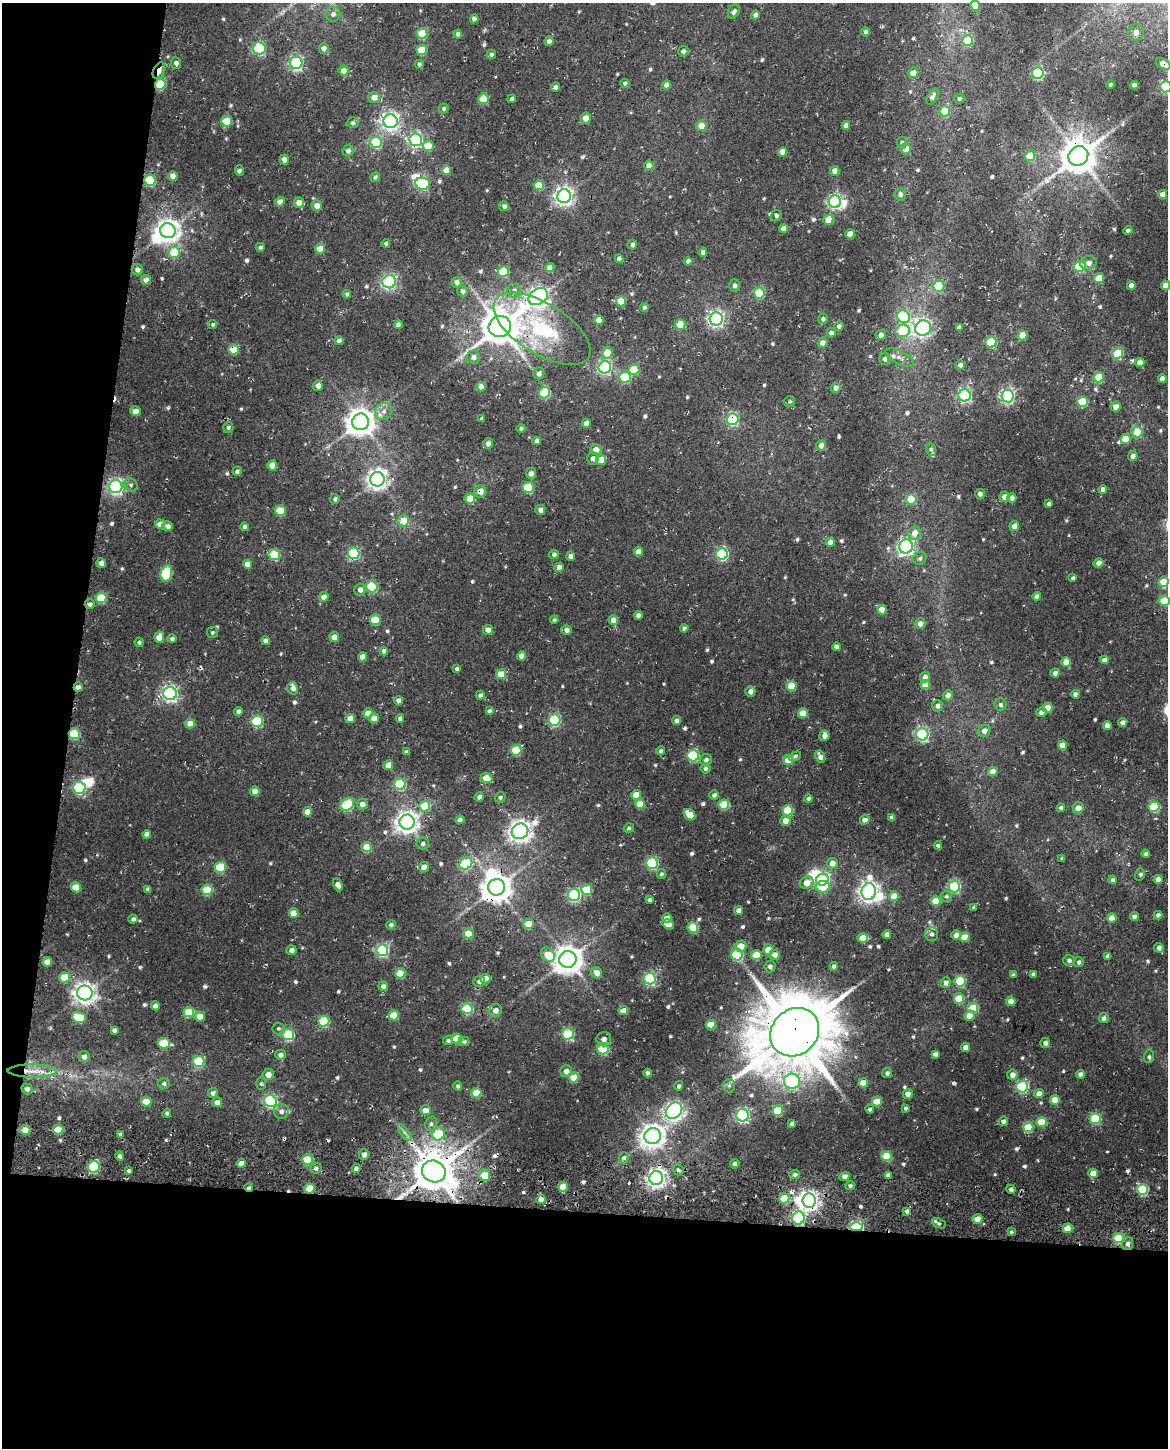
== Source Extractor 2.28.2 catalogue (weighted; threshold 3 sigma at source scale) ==
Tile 9 of 4 x 3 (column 1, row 3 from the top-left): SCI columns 16-1181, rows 342-1787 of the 4702 x 5021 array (HDU 1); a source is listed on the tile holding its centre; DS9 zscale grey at full resolution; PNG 1170 x 1450 px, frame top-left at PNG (2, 3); each listed source drawn as its Kron ellipse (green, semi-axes under 4 px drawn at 4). Shown black and unused: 22% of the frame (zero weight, under 3 of 4 exposures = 6% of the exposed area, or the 3 px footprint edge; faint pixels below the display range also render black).
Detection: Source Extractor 2.28.2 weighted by HDU 2 'WHT'; one run over the whole footprint, this tile lists its part. Background 0.0296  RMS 0.0068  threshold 0.0305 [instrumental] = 3 sigma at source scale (4.5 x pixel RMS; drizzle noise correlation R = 1.50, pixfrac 1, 0.0396/0.0396 arcsec/px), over >= 5 px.
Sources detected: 651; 8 inside a brighter object's white glare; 6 cosmic-ray / hot-pixel residue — neither listed nor drawn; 7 inside a brighter listed object's ellipse — not listed separately; of the other 630, all 500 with FLUX_AUTO >= 1.33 (the completeness limit of this list) listed and drawn (130 fainter detections not listed), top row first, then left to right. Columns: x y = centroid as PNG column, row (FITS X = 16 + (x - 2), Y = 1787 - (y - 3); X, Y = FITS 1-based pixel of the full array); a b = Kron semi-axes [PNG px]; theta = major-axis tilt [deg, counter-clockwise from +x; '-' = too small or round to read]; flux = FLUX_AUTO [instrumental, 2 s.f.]
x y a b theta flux
975 6 5 4 - 10
734 11 7 5 59 2
333 14 7 7 - 2.8
755 15 4 4 - 2.3
474 19 4 4 - 3.6
866 32 4 4 - 2.7
1136 32 8 7 - 4.4
422 34 5 5 - 25
458 34 4 4 - 2.6
968 40 5 5 - 35
549 41 4 4 - 3.8
259 48 6 6 - 79
324 48 5 5 - 3.5
422 50 5 5 - 19
683 51 5 5 - 2.1
491 54 5 4 - 1.5
176 63 6 5 - 2.6
296 63 6 6 - 140
419 64 4 4 - 1.6
1163 64 8 5 -30 6.1
159 71 9 5 65 6.1
344 71 5 5 - 5.2
913 73 5 5 - 5.6
1038 73 6 5 - 76
625 83 4 4 - 1.5
160 84 5 5 - 39
1110 84 4 4 - 1.3
666 85 5 4 - 3.7
1134 85 4 4 - 3.4
555 87 5 4 - 2.2
1166 87 5 5 - 64
374 97 5 5 - 5.8
932 97 9 5 60 2.7
959 98 5 5 - 1.5
483 99 5 5 - 22
512 99 4 4 - 1.3
444 109 5 5 - 1.6
945 111 5 5 - 23
586 118 5 5 - 6.1
227 121 5 5 - 20
390 121 7 7 - 280
353 123 6 5 - 1.7
846 125 4 4 - 3.8
701 126 5 5 - 8.3
416 140 6 6 - 120
376 142 6 5 - 55
902 143 6 5 - 1.6
428 146 5 5 - 17
906 149 5 5 - 6.1
348 151 6 5 - 2.5
783 152 5 4 - 9.8
1030 156 5 5 - 16
1078 156 10 9 - 1700
284 160 5 4 - 4.3
649 165 5 4 - 7
239 170 5 4 - 1.5
446 170 5 5 - 9.3
835 171 5 4 - 4.2
173 176 5 4 - 5.7
375 177 5 4 - 1.6
150 181 5 5 - 42
423 184 7 6 - 77
539 185 5 5 - 20
900 194 6 5 - 3.2
1163 194 5 4 - 5.1
564 196 7 7 - 300
280 202 5 4 - 6
835 202 6 6 - 130
299 203 5 5 - 6.9
317 206 5 5 - 5.1
504 206 5 5 - 2.3
776 216 5 5 - 1.7
828 220 5 5 - 13
784 229 4 4 - 5.8
1128 230 4 4 - 1.6
168 231 8 7 - 550
850 234 5 4 - 6.9
386 243 4 4 - 1.8
632 245 5 5 - 1.8
260 247 5 4 - 1.5
320 249 5 5 - 10
174 252 5 5 - 29
703 252 5 4 - 3
619 259 4 4 - 3.5
688 261 4 4 - 2.9
1089 263 8 7 - 3.7
1080 267 6 5 - 38
550 268 4 4 - 5.9
137 270 5 5 - 2.6
503 272 5 5 - 33
1099 278 5 5 - 13
146 280 5 4 - 3.7
389 282 7 6 - 150
457 282 5 5 - 2.8
735 285 6 5 - 2.7
1131 285 4 4 - 4.2
1165 285 4 4 - 6.1
939 286 5 5 - 40
463 291 5 5 - 2.1
514 291 7 7 - 3.1
759 293 5 5 - 37
347 294 4 4 - 1.4
538 297 10 7 31 360
621 301 5 5 - 19
644 307 4 4 - 2.3
903 317 7 6 - 55
716 319 6 6 - 210
823 319 5 4 - 1.6
599 320 5 4 - 8.4
213 324 5 4 - 1.3
680 324 5 5 - 18
398 325 4 4 - 3.8
500 326 11 10 - 1900
839 326 4 4 - 2.2
959 327 4 4 - 2.8
923 328 8 7 - 200
542 329 55 25 -32 65
903 331 7 6 - 30
831 333 5 4 - 2.4
881 335 5 5 - 3.1
1022 335 5 5 - 15
339 341 4 4 - 3.5
991 342 5 5 - 44
822 343 5 5 - 4.6
234 350 5 5 - 19
607 353 6 5 - 11
1118 354 5 5 - 36
474 357 7 6 - 3.2
900 358 16 6 -27 4.3
885 359 6 5 - 2.2
1140 363 5 4 - 5.6
960 365 4 4 - 3.2
605 367 6 6 - 140
634 370 5 5 - 24
539 373 6 5 - 2.9
625 377 6 5 - 44
1099 377 5 5 - 25
1162 379 4 4 - 3.6
318 386 5 5 - 4.1
481 387 4 4 - 7.8
836 388 5 4 - 3.5
545 393 6 5 - 46
965 395 6 6 - 110
1008 396 6 6 - 150
790 401 6 5 - 1.4
1083 402 5 5 - 27
1116 407 5 5 - 5.1
135 411 5 5 - 5.1
384 411 9 8 - 4
482 419 4 3 - 2.3
733 419 6 5 - 74
361 422 8 8 - 890
586 423 4 4 - 4.5
228 427 5 5 - 1.5
521 428 4 4 - 1.3
1137 432 5 5 - 23
1125 439 5 5 - 12
537 441 4 4 - 3.4
488 443 5 5 - 3.4
821 445 5 5 - 4
931 449 6 5 - 1.4
596 450 5 5 - 7.1
1133 456 5 4 - 3.4
593 459 6 5 - 3.2
601 460 5 5 - 11
272 466 5 4 - 11
237 471 5 4 - 2
531 473 5 5 - 3.5
377 479 7 7 - 390
131 485 7 6 - 2.1
116 487 6 6 - 190
528 487 5 5 - 41
1103 489 4 4 - 3.7
480 491 6 6 - 6.1
980 494 5 5 - 2.6
1004 497 5 5 - 4.8
1012 498 5 4 - 3.9
335 499 5 4 - 1.7
470 499 5 5 - 16
911 499 5 5 - 28
1049 504 4 3 - 1.8
540 510 5 5 - 3.3
280 511 5 5 - 25
403 521 6 5 - 11
160 524 5 4 - 8.1
168 526 5 4 - 3.3
1014 526 5 4 - 5.1
244 527 4 4 - 2.2
915 533 7 6 - 6.2
830 542 4 4 - 3.5
906 546 7 6 - 200
638 552 4 4 - 7.3
354 553 6 5 - 59
554 554 5 4 - 2.3
722 554 6 6 - 73
274 555 5 5 - 34
571 556 5 4 - 3
920 558 7 6 - 1.8
101 563 5 5 - 3.9
1099 563 5 4 - 4.1
248 564 4 4 - 6.2
559 567 5 4 - 4.8
166 573 8 5 76 40
1073 578 4 3 - 1.5
1164 582 5 5 - 18
372 587 5 5 - 49
360 590 6 6 - 3.8
1037 596 4 4 - 2.7
324 597 5 5 - 4.2
101 598 5 5 - 31
1164 601 5 5 - 23
90 604 5 5 - 2.6
882 610 5 4 - 10
638 615 4 4 - 3
375 620 5 5 - 22
554 620 4 3 - 1.3
613 620 5 4 - 7.2
920 624 5 5 - 3.9
684 628 4 4 - 2.1
488 630 5 5 - 4.8
566 630 5 5 - 2.9
212 633 5 5 - 1.4
159 637 6 5 - 10
334 637 5 5 - 5.9
172 639 4 4 - 1.8
265 641 4 4 - 2.6
139 642 4 4 - 1.4
836 647 4 4 - 3
384 651 4 4 - 2.7
522 656 4 4 - 6
363 657 5 4 - 6.8
1104 660 4 4 - 2.8
1066 662 5 4 - 8.8
457 669 4 4 - 1.7
1055 673 4 4 - 3.1
501 674 5 5 - 16
925 677 5 5 - 3.4
925 685 5 4 - 7.4
791 686 5 5 - 17
78 687 4 4 - 3.6
293 688 6 5 - 3.2
750 691 5 5 - 3.3
170 693 7 6 - 200
1075 694 4 4 - 2.8
480 695 4 4 - 2.4
948 695 5 5 - 3.7
398 701 5 4 - 2.8
1000 705 6 6 - 2.1
938 706 6 5 - 2.6
1048 708 5 5 - 15
238 711 4 4 - 2.4
489 711 4 3 - 1.7
1041 712 5 4 - 3.4
368 713 5 5 - 7.9
803 713 5 5 - 11
350 718 4 4 - 6.2
374 718 5 5 - 8.3
400 718 4 4 - 2.3
554 720 6 5 - 70
676 720 4 4 - 2.5
257 721 6 5 - 59
1123 722 5 4 - 2.3
190 723 5 5 - 6.6
1107 726 4 4 - 4.5
984 731 6 6 - 4.3
74 734 5 5 - 38
922 734 6 6 - 120
825 736 5 5 - 3.4
1062 745 5 4 - 8.2
516 750 5 5 - 32
661 751 4 4 - 1.7
407 752 4 4 - 2
693 756 6 6 - 54
795 756 6 4 32 1.4
820 757 6 4 -62 4.4
706 760 6 5 - 2.5
788 760 5 5 - 14
388 765 5 4 - 6.5
706 769 5 5 - 1.8
993 771 5 4 - 6.6
486 778 6 5 - 9.2
400 784 6 5 - 50
79 788 6 6 - 83
255 791 5 4 - 5.9
636 795 5 5 - 9.8
714 795 4 4 - 2.2
479 797 5 4 - 2.6
500 797 5 5 - 1.6
808 799 4 4 - 1.7
362 804 5 5 - 3.8
640 804 5 5 - 15
347 805 7 5 38 54
724 805 5 5 - 30
425 806 5 5 - 20
1154 807 5 5 - 41
1061 808 4 4 - 2
1078 808 5 5 - 6
788 810 5 5 - 30
307 812 4 4 - 6.3
690 815 6 5 - 13
892 818 4 4 - 2.8
460 820 4 4 - 3.8
865 820 5 4 - 4.1
785 821 5 5 - 7.4
407 822 8 7 - 510
629 828 5 4 - 1.4
520 831 8 7 - 500
147 834 4 4 - 3.5
423 844 6 6 - 1.9
938 845 4 3 - 1.6
366 847 5 5 - 12
1146 854 4 4 - 2
1062 858 3 3 - 1.4
466 863 7 5 35 51
652 863 6 5 - 81
832 863 5 5 - 4.8
220 867 6 5 - 31
424 867 5 4 - 6.2
661 874 5 4 - 1.5
1140 874 6 5 - 1.4
1158 879 4 4 - 4.8
822 880 6 5 - 140
1113 880 4 4 - 2
807 883 7 6 - 7.1
338 885 7 4 -64 3.5
76 887 5 5 - 14
496 887 8 8 - 1000
823 887 7 5 10 14
954 887 6 5 - 74
148 889 4 4 - 2
207 890 5 5 - 31
587 890 5 5 - 30
869 892 8 7 - 400
574 895 6 6 - 100
894 896 5 5 - 10
946 896 5 5 - 1.4
649 899 4 4 - 1.4
936 901 5 5 - 17
974 907 4 3 - 1.4
739 910 4 4 - 3.6
293 913 5 5 - 9.3
1158 915 4 4 - 2.2
1134 917 4 4 - 2.8
667 918 5 4 - 8.1
1112 918 4 4 - 7.7
133 919 5 4 - 2.2
529 924 5 5 - 12
668 924 6 4 -29 8.2
391 925 5 4 - 1.8
693 928 5 5 - 34
468 934 5 5 - 11
887 934 4 4 - 3.3
931 934 7 6 - 2.6
956 935 5 5 - 5.5
964 937 5 4 - 13
863 938 5 4 - 13
741 946 6 5 - 8.3
1159 948 5 4 - 2.7
768 949 5 5 - 9.6
291 950 5 4 - 3.2
382 950 6 6 - 86
548 955 8 6 -47 14
737 955 6 5 - 55
756 955 5 5 - 15
775 955 5 5 - 5
1108 956 4 4 - 2.2
568 959 8 8 - 950
1069 960 6 5 - 2.5
47 962 5 4 - 8.1
1079 962 5 4 - 1.7
834 966 4 4 - 1.8
770 967 6 5 - 2.2
400 973 5 5 - 18
597 973 6 5 - 5.7
1033 974 4 3 - 1.4
1013 975 4 3 - 1.4
65 977 5 5 - 18
485 979 5 4 - 13
650 979 6 6 - 91
479 981 6 5 - 2.2
960 981 5 5 - 45
946 983 5 4 - 3.3
383 986 5 4 - 2.5
85 993 8 7 - 470
959 999 5 5 - 22
1011 1001 5 4 - 7.7
155 1006 4 4 - 4.2
973 1008 5 5 - 35
467 1009 5 5 - 31
496 1010 6 6 - 4.1
623 1011 5 4 - 8.6
189 1012 5 5 - 21
394 1015 5 5 - 16
200 1016 5 5 - 7.9
969 1016 5 4 - 8.8
79 1017 7 5 -20 26
1104 1018 5 5 - 2.4
324 1021 5 5 - 49
711 1025 5 4 - 16
278 1028 6 6 - 1.4
114 1030 4 4 - 2
795 1032 26 22 42 6100
568 1034 6 5 - 58
288 1035 6 5 - 63
456 1039 5 5 - 16
604 1039 7 7 - 3.7
448 1041 5 4 - 1.7
464 1042 5 4 - 1.5
164 1043 6 5 - 26
1045 1043 5 5 - 2.3
965 1048 4 4 - 5.3
603 1049 5 5 - 46
935 1054 4 4 - 2.5
281 1055 5 5 - 2.8
84 1057 5 5 - 3
1149 1057 6 5 - 1.5
198 1061 6 5 - 43
32 1071 24 6 -1 9.5
566 1071 6 5 - 3.8
648 1073 4 4 - 2
887 1073 5 5 - 1.9
268 1074 5 5 - 5.2
1080 1074 4 4 - 2.7
1012 1075 5 5 - 4.1
574 1077 5 5 - 18
792 1081 8 7 - 100
261 1083 6 5 - 1.5
863 1083 5 4 - 11
164 1084 6 5 - 1.9
458 1086 4 4 - 1.5
679 1086 5 4 - 1.5
729 1086 7 6 - 1.7
1022 1086 6 6 - 78
27 1089 5 5 - 2.6
213 1093 5 4 - 2.6
476 1093 5 5 - 17
908 1094 5 5 - 4.3
1039 1094 4 4 - 5
1055 1100 5 4 - 14
146 1101 5 5 - 11
270 1101 6 6 - 95
877 1101 5 5 - 13
217 1102 5 4 - 5.2
905 1108 3 3 - 1.4
870 1109 4 4 - 1.6
425 1110 5 5 - 6.4
281 1111 7 7 - 3
674 1111 9 7 44 250
778 1111 5 5 - 28
167 1113 5 4 - 1.4
743 1115 6 6 - 120
1095 1118 5 5 - 39
1003 1121 5 4 - 2.5
1042 1122 5 5 - 22
431 1124 7 6 - 1.9
792 1124 4 4 - 3.4
1028 1127 5 5 - 20
25 1130 5 5 - 7.9
58 1130 5 5 - 16
405 1133 10 4 -55 2.3
120 1134 3 3 - 1.4
438 1134 7 6 - 33
653 1136 8 8 - 610
364 1154 5 5 - 3.9
120 1156 4 4 - 2.1
886 1156 5 5 - 23
624 1158 6 5 - 1.6
307 1160 5 5 - 29
242 1163 4 4 - 9.2
735 1164 5 4 - 1.6
94 1167 6 5 - 46
316 1168 5 5 - 1.8
356 1168 4 4 - 2.1
678 1170 5 5 - 1.6
129 1171 3 3 - 1.5
434 1171 12 10 -27 2400
1093 1173 4 4 - 9
795 1174 5 4 - 1.6
485 1175 6 5 - 15
888 1175 4 4 - 3.2
844 1177 5 4 - 3.7
656 1178 7 7 - 310
850 1186 5 4 - 2
249 1187 4 3 - 1.8
563 1187 5 5 - 14
310 1189 5 5 - 23
1011 1189 5 4 - 2.1
1143 1189 5 5 - 52
784 1198 5 5 - 23
541 1199 4 4 - 4.5
809 1201 7 6 - 330
906 1211 4 4 - 1.9
798 1218 6 6 - 84
977 1219 5 5 - 6.2
939 1223 7 4 -26 1.5
856 1227 6 4 3 99
1068 1228 5 4 - 13
1011 1232 3 3 - 6.2
1118 1238 5 5 - 39
1128 1244 6 5 - 3
Overlapping masked pixels (flux is a lower limit): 38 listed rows (the first 20) at x y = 1163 64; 159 71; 160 84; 416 140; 1078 156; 150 181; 564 196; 389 282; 538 297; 903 317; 716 319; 599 320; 500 326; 542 329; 234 350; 733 419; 480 491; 906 546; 354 553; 90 604
Isophote crosses this tile's border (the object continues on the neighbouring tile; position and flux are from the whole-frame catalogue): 4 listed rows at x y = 1163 64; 1166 87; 1165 285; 1164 601